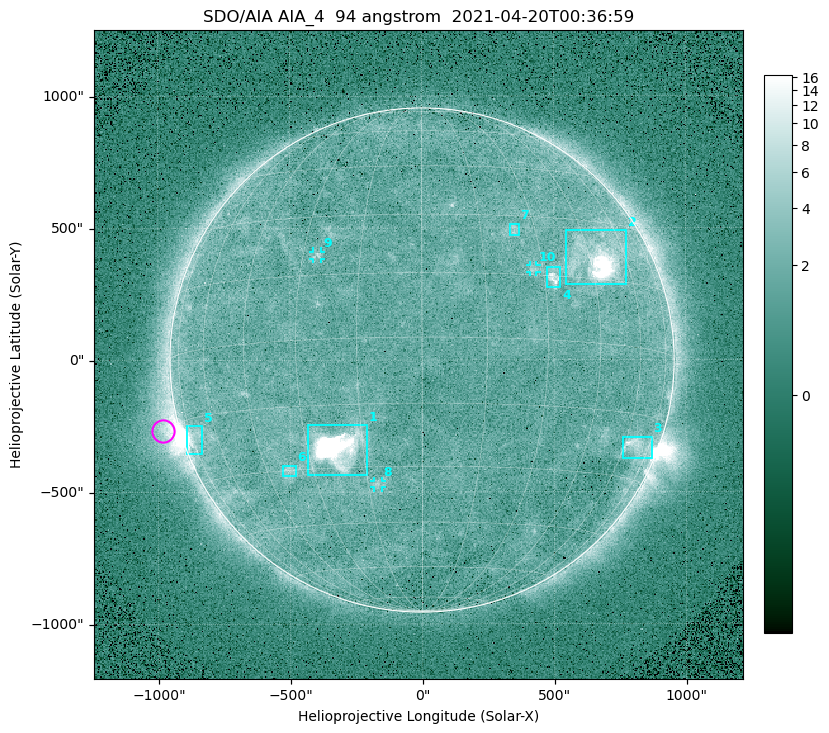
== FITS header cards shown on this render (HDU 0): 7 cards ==
TELESCOP= 'SDO/AIA '
INSTRUME= 'AIA_4   '
WAVELNTH=                   94
WAVEUNIT= 'angstrom'
DATE-OBS= '2021-04-20T00:36:59.12'
CTYPE1  = 'HPLN-TAN'
CTYPE2  = 'HPLT-TAN'

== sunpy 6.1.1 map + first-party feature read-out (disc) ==
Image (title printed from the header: SDO/AIA AIA_4  94 angstrom  2021-04-20T00:36:59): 512 x 512 px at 4.8 arcsec/px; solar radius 955 arcsec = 199 px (full disc in frame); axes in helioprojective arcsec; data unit not stated in the header (colour bar unlabelled)
Orientation: roll -0.138 deg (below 1 deg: not rotated)
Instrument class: DISC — disc imager (sunpy class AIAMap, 94 A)
Bright regions (active regions / flare kernels): reference = the median radial profile (limb darkening/brightening removed); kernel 5 px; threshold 5 sigma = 2.39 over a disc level ~1.71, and >= 1.15x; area >= 9 px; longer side >= 5 px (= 24 arcsec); searched inside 0.97 R_sun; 10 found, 10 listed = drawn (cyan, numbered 1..; 3 of them under ~33 arcsec drawn as corner ticks so the feature stays visible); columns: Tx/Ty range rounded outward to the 10 arcsec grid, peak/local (2 s.f.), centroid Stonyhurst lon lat
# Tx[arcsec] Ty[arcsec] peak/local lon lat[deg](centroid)
1 -430..-210 -440..-240 351 -22 -25
2 540..780 280..490 30 +48 +20
3 760..870 -380..-290 4.9 +67 -22
4 470..530 270..350 5.6 +33 +15
5 -900..-830 -360..-250 7 -73 -19
6 -530..-480 -440..-400 3.1 -37 -30
7 330..370 470..520 2.9 +24 +26
8 -180..-150 -480..-450 3 -12 -34
9 -410..-380 380..410 3.1 -26 +20
10 410..440 330..360 2.8 +27 +16
Off-limb structures (1.02-1.3 R_sun): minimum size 50 px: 5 found; the strongest spans PA ~90..115 deg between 1.02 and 1.21 R_sun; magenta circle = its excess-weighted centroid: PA ~105 deg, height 1.06 R_sun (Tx ~-980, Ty ~-270 arcsec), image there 4.7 x the reference